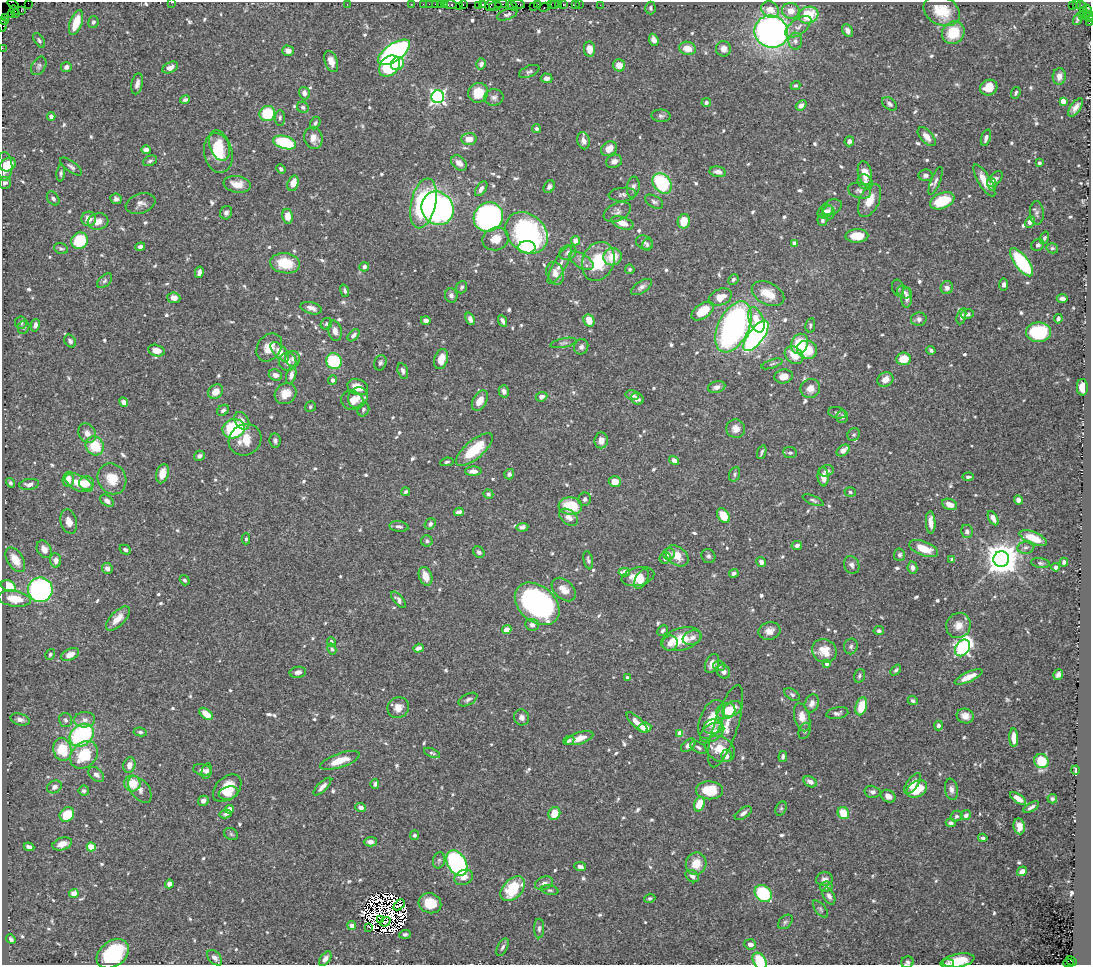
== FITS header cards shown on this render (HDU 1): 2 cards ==
NAXIS1  =                 1089
NAXIS2  =                  963

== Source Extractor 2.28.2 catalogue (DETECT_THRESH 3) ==
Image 1089 x 963 px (HDU 1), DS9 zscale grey, 1 PNG px = 1 image px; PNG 1093 x 967 px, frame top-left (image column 1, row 963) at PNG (2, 2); each listed source drawn as its Kron ellipse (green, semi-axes under 4 px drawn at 4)
Background 0.961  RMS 0.02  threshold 0.0604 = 3 sigma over >= 5 px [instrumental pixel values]
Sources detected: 779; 16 with non-positive FLUX_AUTO (blend fragments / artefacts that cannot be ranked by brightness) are neither listed nor drawn; of the other 763, the 500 brightest by FLUX_AUTO listed and drawn (263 fainter detections omitted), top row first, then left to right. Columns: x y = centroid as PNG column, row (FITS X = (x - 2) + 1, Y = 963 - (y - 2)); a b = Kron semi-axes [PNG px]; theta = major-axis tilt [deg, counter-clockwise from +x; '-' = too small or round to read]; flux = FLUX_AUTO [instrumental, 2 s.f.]
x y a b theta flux
171 2 3 2 - 8.9
28 3 2 2 - 11
347 4 2 2 - 16
411 4 2 2 - 21
423 4 2 2 - 29
429 4 2 2 - 14
436 4 3 3 - 100
440 4 2 2 - 24
444 4 3 3 - 66
463 4 3 2 - 25
502 4 7 3 3 200
518 4 7 3 -7 120
537 4 3 2 - 35
551 4 2 2 - 30
554 4 3 2 - 30
559 4 3 3 - 68
563 4 4 3 - 64
575 4 3 2 - 7.7
13 5 6 3 -41 36
450 5 6 3 1 110
478 5 4 2 - 58
483 5 3 3 - 92
490 5 6 5 - 94
579 5 2 2 - 8.7
600 5 2 2 - 10
1072 5 3 3 - 250
1076 5 3 2 - 16
459 6 2 2 - 7.7
495 6 6 5 - 350
512 6 6 3 -35 88
533 6 3 2 - 13
1082 6 6 2 -50 13
545 7 5 3 - 62
650 8 6 5 - 2.8
14 10 5 2 - 69
770 10 9 8 - 15
21 11 3 2 - 47
791 11 9 8 - 15
942 11 19 14 -27 40
1088 11 6 4 -71 280
1083 12 3 2 - 37
15 14 3 3 - 64
507 14 10 5 20 3.3
11 15 2 2 - 41
809 15 10 8 17 57
1086 15 3 3 - 110
1082 16 2 2 - 48
6 17 3 2 - 11
1090 17 5 2 - 200
1077 19 6 3 71 2.7
5 21 3 2 - 13
76 22 13 6 71 35
93 22 6 5 - 3.9
1089 22 4 2 - 90
2 24 7 2 -82 35
798 27 15 7 37 10
847 31 6 5 - 5.9
771 32 17 16 - 580
953 33 12 10 43 45
39 40 8 4 -55 3
654 40 6 4 -69 7.4
795 41 8 6 88 5.2
2 48 2 2 - 16
688 48 8 6 -15 16
589 49 7 5 -82 14
723 49 8 7 - 9.1
288 51 6 5 - 7.4
394 52 19 8 35 430
331 61 11 6 -70 10
397 64 7 6 - 24
481 64 6 4 73 5
619 65 6 6 - 15
39 66 10 6 58 4.1
389 66 12 9 45 71
66 67 5 5 - 5.9
170 67 8 5 26 8.9
529 71 11 5 23 3.9
1059 76 8 6 84 9.4
547 78 6 4 -2 5.4
137 84 11 5 79 7.5
796 85 5 4 - 2.6
989 88 9 7 24 21
304 93 6 5 - 7.1
478 93 10 9 - 32
1016 93 6 4 70 3.1
438 97 6 6 - 380
494 97 9 8 - 5.5
185 100 5 4 - 3.9
1063 101 4 4 - 20
706 103 5 4 - 4.3
889 104 8 5 -37 4.1
801 105 6 4 39 7.8
303 107 6 5 - 4.6
1076 107 10 5 54 8.4
267 114 8 7 - 71
51 116 4 4 - 6.9
661 116 9 6 -3 4.2
280 118 8 5 86 2.9
315 123 6 4 62 2.8
536 129 4 4 - 3.2
927 137 11 6 -48 10
313 138 11 9 -75 13
986 138 9 4 71 5.7
469 139 7 6 - 14
584 141 8 6 -75 6.4
849 141 5 4 - 4.9
285 142 12 6 -16 89
219 145 16 9 -71 19
609 149 8 6 35 16
146 150 4 4 - 7.4
218 153 20 14 -78 42
150 161 7 5 26 2.8
614 161 8 6 23 6.8
459 163 9 6 -41 8.7
1039 163 4 3 - 3
8 165 8 6 31 18
4 166 14 8 -90 20
71 167 13 5 -37 4.2
281 169 5 3 - 2.9
718 172 8 5 -10 7.9
61 173 8 4 84 2.9
865 173 12 7 -77 20
925 175 7 6 - 4.5
995 179 9 5 46 6
936 181 15 5 69 4.9
984 181 18 6 -59 18
865 182 8 7 - 5
5 183 6 5 - 3.7
293 183 8 5 72 16
662 183 11 8 -51 110
237 184 14 8 -9 15
992 184 6 4 -77 3
549 187 7 5 57 4.2
633 187 10 6 82 6.3
481 189 8 5 55 7.6
859 191 12 7 -17 5.1
622 195 14 7 5 5.2
53 198 8 5 -54 4.1
116 199 6 5 - 4.1
870 200 18 9 65 21
942 201 13 7 21 50
654 202 10 5 -31 4.2
423 203 25 12 77 160
140 204 15 9 19 8
832 207 10 7 24 5.1
438 208 17 15 -59 370
617 212 14 9 25 7.1
825 212 8 6 36 6
829 212 7 6 - 5.5
226 213 7 6 - 4.4
1037 213 11 7 -86 5
288 216 7 5 -80 16
488 217 15 14 - 350
89 219 7 7 - 13
822 220 6 5 - 3.4
684 221 7 6 - 28
98 222 10 8 14 13
1030 222 6 4 59 9.1
622 223 11 5 -20 17
527 233 23 18 -42 290
857 236 11 6 2 31
1044 238 6 4 70 3.6
496 239 13 11 18 18
80 241 8 8 - 62
575 241 4 4 - 12
644 242 8 6 -25 4.4
795 243 4 4 - 12
647 245 6 5 - 2.7
1038 245 7 5 29 5.2
140 247 5 4 - 4.3
527 247 9 6 -1 38
61 248 7 5 -20 2.7
1052 248 6 5 - 2.8
568 252 9 7 27 6.4
612 257 9 8 - 29
581 261 13 7 -31 8.8
598 261 20 15 68 59
1022 262 17 6 -53 140
285 263 15 10 -7 45
560 265 21 6 60 12
364 267 5 4 - 4.5
630 269 5 4 - 2.7
199 272 6 4 78 5.5
555 273 11 8 -71 12
733 279 5 4 - 3.1
105 281 9 5 45 3.5
1004 284 6 4 84 4.8
462 287 6 5 - 3.3
641 287 12 6 33 5.8
898 288 8 6 -74 3.4
947 288 6 6 - 6.5
345 291 6 4 -70 2.9
904 292 7 5 -30 3.9
768 294 17 11 -27 27
451 295 7 6 - 5
720 297 12 8 23 21
907 297 10 5 88 8.1
174 298 6 5 - 10
1062 298 5 4 - 6
311 308 11 6 -14 7.1
703 311 12 7 35 34
967 314 7 4 13 3.9
961 316 8 4 75 4
470 319 6 4 -68 5.6
919 319 8 6 9 5.5
1058 319 4 3 - 3.5
426 320 5 4 - 5.5
589 320 6 5 - 19
756 320 13 7 -70 28
503 321 6 3 -63 4
21 323 6 5 - 3.6
326 324 6 5 - 2.8
35 325 6 4 76 5.5
810 325 7 4 79 3.1
24 327 7 5 63 2.9
733 327 27 15 64 410
335 331 10 6 -78 7.9
1039 332 12 9 0 110
353 335 7 4 45 5.5
756 336 18 7 53 350
70 341 7 5 -54 3.9
563 343 13 4 12 4.1
800 344 10 8 69 44
269 347 15 11 55 18
581 347 8 7 - 4.5
807 350 10 9 - 40
931 350 4 3 - 3.2
156 351 8 5 -14 15
280 352 12 6 -47 13
794 355 10 8 -40 26
293 359 8 7 - 6.2
441 359 10 6 72 18
904 359 7 6 - 28
334 361 8 7 - 81
288 362 9 8 - 9.7
380 363 8 6 70 3
772 364 11 4 19 3.3
403 371 8 5 -74 5
275 375 7 5 -21 6.8
291 375 9 5 77 6.2
784 376 9 7 11 14
885 379 8 7 - 11
333 380 5 4 - 4.5
358 387 11 7 -21 15
717 387 9 5 15 6
1082 387 8 5 -87 17
810 388 10 9 - 12
504 391 6 5 - 5.6
216 392 8 6 40 15
286 394 11 10 - 16
632 395 7 5 -14 4.8
358 397 11 9 58 8.7
541 397 6 4 21 6.7
637 399 6 5 - 5.3
352 400 11 9 -20 11
480 401 11 7 60 17
124 402 5 4 - 7.2
310 407 6 5 - 2.8
223 410 6 5 - 3.6
363 410 7 5 67 3
837 413 9 5 -12 3.2
842 417 6 6 - 5.5
242 421 9 6 -58 10
234 429 11 9 18 120
736 429 9 9 - 11
87 433 10 8 -57 9.2
854 434 6 6 - 3.1
245 440 17 15 35 25
275 440 7 5 -83 3.7
601 440 8 6 85 11
95 446 10 8 -55 44
474 450 23 9 40 54
843 450 7 5 38 11
762 452 7 3 70 2.7
790 453 7 5 -8 3.7
199 456 6 5 - 3.8
674 460 5 4 - 7.7
447 462 7 4 10 2.6
473 471 8 4 3 7.4
826 471 7 5 16 6.5
162 474 10 6 75 17
509 474 5 5 - 4.2
735 474 7 5 67 3
823 477 9 5 -84 11
968 477 5 3 - 3.5
68 479 7 5 87 13
112 479 16 14 -59 32
615 482 6 5 - 16
10 483 5 4 - 2.9
79 483 15 7 -25 23
86 483 7 7 - 17
29 484 10 5 6 6.8
406 492 4 3 - 2.7
850 492 6 4 -17 2.7
488 494 5 4 - 2.9
585 499 6 6 - 3.9
813 500 11 4 -23 3.4
1018 500 5 4 - 7.4
107 501 7 5 -37 6.7
950 504 8 5 -22 12
570 506 12 8 -3 50
459 512 5 4 - 5.7
723 516 8 5 -56 34
569 517 10 7 -39 9.6
993 518 8 4 -60 9.7
69 521 12 8 -74 11
931 522 11 5 -87 12
430 524 6 5 - 4
399 526 10 5 -8 4.9
522 527 6 4 5 3.9
967 531 7 5 -79 5.6
1033 538 14 6 -23 24
246 539 5 4 - 2.9
427 541 6 5 - 3.4
797 545 5 4 - 5.2
1026 547 8 6 10 3.8
44 549 9 7 -59 10
125 549 6 4 -28 3.5
924 549 15 7 -21 26
479 552 6 5 - 3.9
669 554 6 5 - 5.7
899 555 6 5 - 3.3
677 556 13 9 -38 19
708 556 7 6 - 3.6
665 558 6 5 - 6.6
952 559 4 3 - 3
1001 559 8 7 - 2700
15 560 14 8 -58 24
56 560 7 5 -85 8.3
588 560 9 4 -77 3.4
761 562 5 4 - 5.9
1064 562 4 4 - 4.8
1040 563 9 5 -9 3.4
852 565 9 7 -64 5.4
912 567 6 5 - 5.9
1056 567 4 4 - 5.5
107 568 5 5 - 6.8
624 572 5 4 - 15
734 573 5 4 - 4
425 576 9 6 -69 15
638 576 16 9 13 23
642 579 11 6 59 12
185 580 5 4 - 3.2
8 586 7 5 -24 43
564 589 14 9 -43 14
40 590 12 12 - 360
14 599 16 8 -8 28
398 600 10 4 -50 5.4
537 604 25 18 -41 300
118 619 15 7 46 19
532 625 7 6 - 5.5
958 625 13 12 - 14
507 629 5 4 - 16
662 631 6 4 45 3.2
769 631 11 8 15 9.8
879 631 5 4 - 3.7
692 638 10 7 21 6.6
681 639 20 11 15 44
331 642 4 3 - 3.5
670 643 8 7 - 7.3
851 646 8 6 79 3.8
419 648 5 4 - 8.4
963 648 9 6 54 330
332 649 6 4 -62 2.8
824 651 13 11 -31 23
50 654 6 4 57 2.8
70 655 9 5 25 14
712 663 10 6 65 11
827 663 4 4 - 8.1
719 666 6 5 - 3.1
896 670 6 4 49 2.9
298 672 8 5 9 5.5
724 672 7 6 - 5.8
1058 675 6 4 56 4.4
859 676 7 5 69 3
627 677 4 4 - 3.6
969 677 15 5 24 18
792 695 9 5 -33 3.3
468 700 10 5 28 4.7
913 701 5 4 - 3.2
812 703 9 6 70 7.3
861 706 9 5 73 33
398 708 11 10 - 12
732 709 10 7 32 23
726 711 10 8 21 20
837 713 11 6 10 4.5
206 714 8 5 -39 20
965 716 9 7 -16 10
522 717 8 7 - 6.2
802 717 14 7 -75 13
20 719 10 6 -15 5.8
711 719 21 11 67 30
65 720 7 6 - 3.8
85 720 10 7 4 7.6
637 722 13 5 -44 14
938 725 5 4 - 4.4
726 726 43 12 72 34
713 727 9 7 11 7.4
645 728 6 5 - 15
805 731 8 5 66 2.9
140 732 7 4 -7 2.7
712 732 13 8 31 14
680 733 4 4 - 20
82 735 13 10 38 180
579 738 14 5 18 15
1014 738 9 4 -89 14
569 740 6 4 25 3.2
688 745 8 5 41 6.1
698 748 9 5 -29 3.8
62 749 11 9 -77 44
720 749 16 12 -30 27
432 753 8 4 -21 2.7
84 755 15 12 45 50
726 756 6 5 - 6.8
783 757 5 4 - 3.3
340 760 20 7 19 29
1041 761 7 7 - 43
129 765 8 6 74 9.8
202 770 9 5 -12 5.8
1075 770 4 3 - 2.9
207 771 8 5 78 4.8
96 774 9 6 -42 7
810 782 7 5 -31 6.4
132 783 8 8 - 28
375 784 5 3 - 3.9
912 784 12 5 54 14
54 787 7 6 - 5.3
322 787 11 4 45 7.1
227 788 16 11 42 30
140 789 15 9 -52 8.7
917 789 11 7 30 39
951 789 11 6 -81 6.5
709 790 13 9 -2 40
84 791 5 5 - 3.7
872 792 8 6 -13 5.3
229 793 10 6 18 12
888 796 8 6 -29 8.7
1018 798 9 4 -35 12
1052 799 5 5 - 3
203 801 5 4 - 7.2
699 804 8 5 71 33
361 807 5 4 - 5.9
1031 807 9 4 30 4.3
781 808 7 5 63 2.6
230 809 4 4 - 9
554 813 7 5 62 27
743 813 9 5 35 4.8
843 813 6 5 - 31
67 814 8 6 48 35
226 814 6 4 12 3.3
966 815 5 5 - 5.9
956 816 6 5 - 3.1
951 823 5 4 - 3.5
1019 826 8 5 -81 9.6
231 834 7 5 -28 2.8
414 835 5 4 - 3
983 838 4 3 - 3.5
370 842 6 5 - 6.2
62 844 10 6 18 10
29 847 5 4 - 5.5
91 847 4 4 - 42
439 860 8 6 74 3.5
457 863 14 9 -59 260
696 864 11 10 - 24
580 867 6 4 -6 4.7
1022 871 5 4 - 8.7
692 876 7 5 -37 5.3
464 877 10 7 22 9.4
824 879 8 7 - 6.5
544 883 9 6 21 6.8
169 884 4 4 - 4.4
826 887 6 5 - 3.2
513 889 14 9 46 62
550 890 8 5 -11 2.9
74 893 5 4 - 16
763 893 9 7 -43 80
829 896 9 5 -62 5
650 898 5 4 - 2.8
430 903 11 10 - 33
399 905 6 3 44 4.8
820 909 10 5 -51 3.2
381 919 4 2 - 3.4
385 922 5 2 - 3.9
785 922 8 6 44 3.3
352 926 4 4 - 10
369 927 4 2 - 4.6
539 928 10 5 89 3.8
405 934 6 4 4 3.5
11 939 5 3 - 2.9
750 944 6 5 - 7.7
502 947 9 5 63 3.8
113 954 18 12 36 110
215 958 9 5 -46 6.4
325 959 8 4 53 8
958 960 16 7 10 29
759 961 9 6 -61 51
1071 961 5 3 - 200
907 962 6 6 - 3.4
947 963 7 3 6 3.2
1068 963 5 3 - 350
At the frame edge (FLAGS 8, measured only in part): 11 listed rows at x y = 171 2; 28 3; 1090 17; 1089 22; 2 24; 2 48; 958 960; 759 961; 907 962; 947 963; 1068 963
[263 fainter detections neither listed nor drawn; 16 non-positive-flux detections neither listed nor drawn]